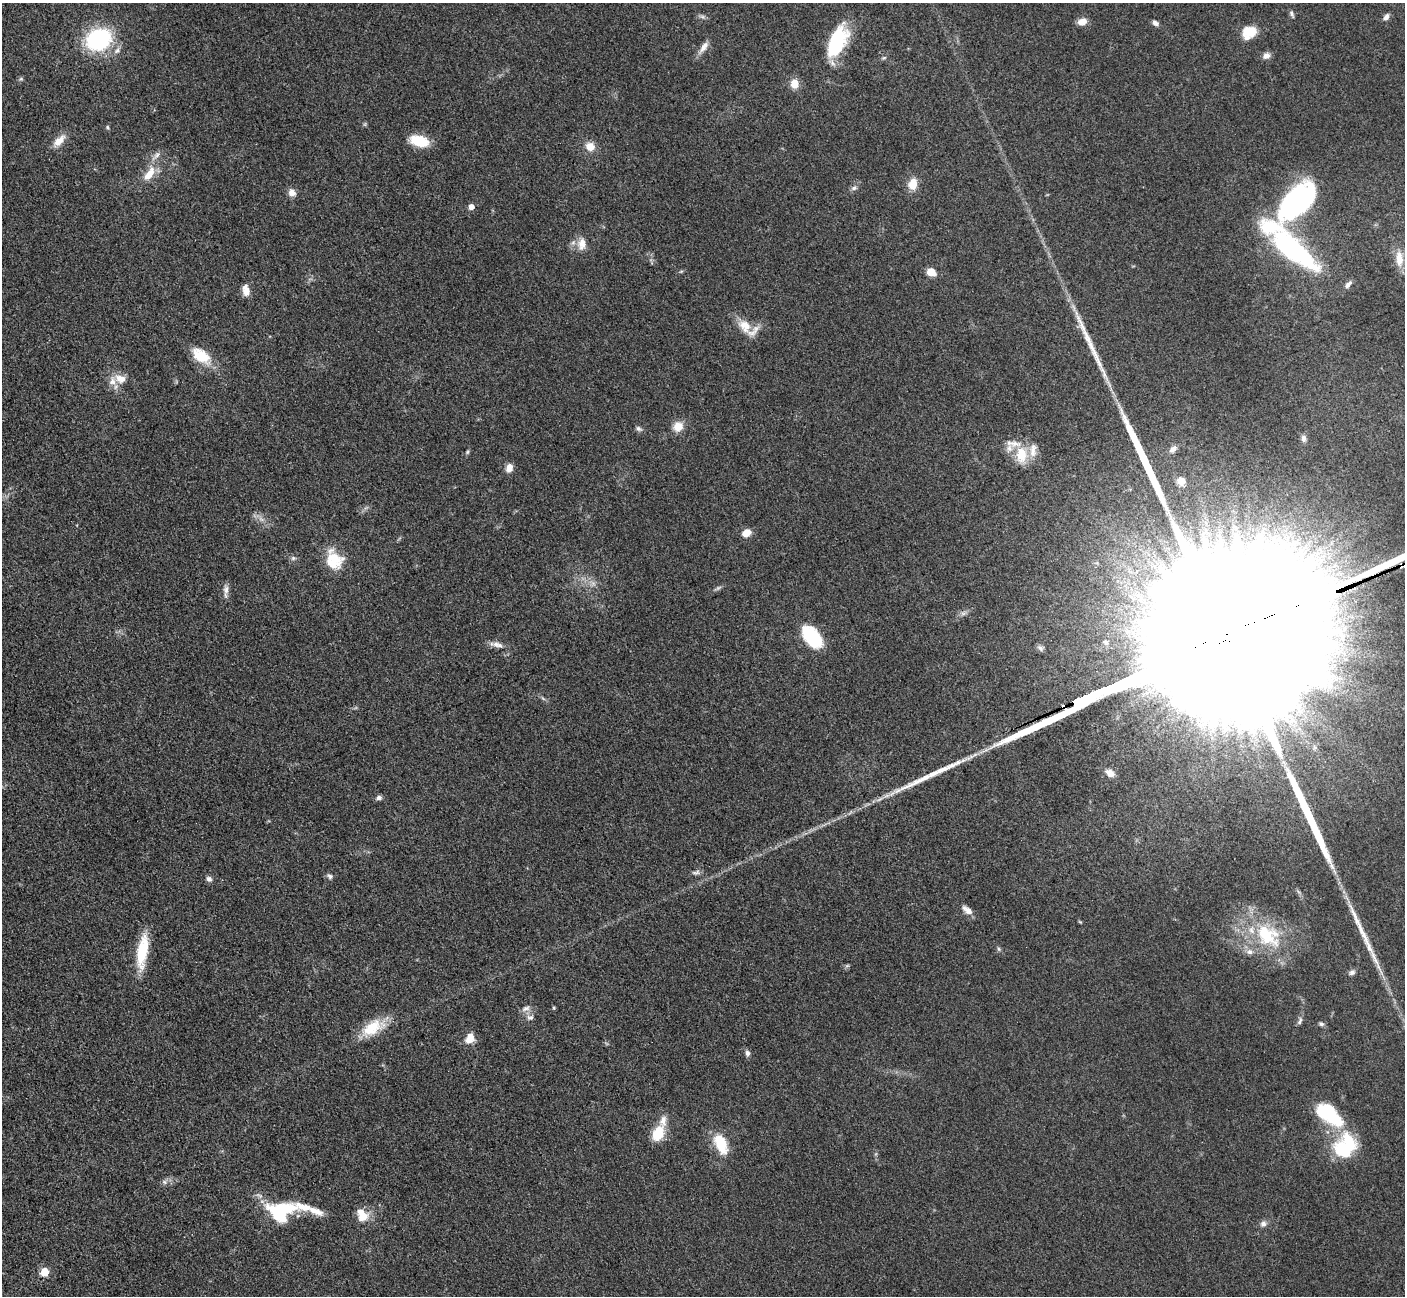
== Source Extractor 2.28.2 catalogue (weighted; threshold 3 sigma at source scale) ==
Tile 7 of 4 x 4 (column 3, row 2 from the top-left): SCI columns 2827-4229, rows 2885-4178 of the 5699 x 5661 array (HDU 1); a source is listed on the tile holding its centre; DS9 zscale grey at full resolution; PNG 1407 x 1298 px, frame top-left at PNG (2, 3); no overlay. Shown black and unused: <1% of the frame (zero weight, under 3 of 5 exposures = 4% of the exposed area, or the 3 px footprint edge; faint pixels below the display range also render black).
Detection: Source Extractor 2.28.2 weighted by HDU 2 'WHT'; one run over the whole footprint, this tile lists its part. Background 0.0521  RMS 0.0055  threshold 0.0248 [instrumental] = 3 sigma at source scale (4.5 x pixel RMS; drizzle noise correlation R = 1.50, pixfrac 1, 0.05/0.05 arcsec/px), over >= 5 px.
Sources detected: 107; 4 too faint to see at this stretch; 4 inside a brighter object's white glare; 5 long thin detections or spike segments (spike, bleed or trail) — not listed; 15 inside a brighter listed object's ellipse — not listed separately; the other 79 listed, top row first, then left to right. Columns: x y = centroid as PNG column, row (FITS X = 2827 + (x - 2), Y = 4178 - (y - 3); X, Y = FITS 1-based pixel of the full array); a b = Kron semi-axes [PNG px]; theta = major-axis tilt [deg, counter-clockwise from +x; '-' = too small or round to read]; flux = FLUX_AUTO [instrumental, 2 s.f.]
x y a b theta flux
1292 14 9 5 -65 1.4
702 16 7 4 -19 1.2
1386 17 9 6 54 2.3
1082 21 11 7 16 4.5
1155 23 8 6 -37 2
1249 32 18 14 26 11
99 39 22 18 25 64
837 41 37 17 65 37
704 47 20 7 54 4.1
117 51 10 7 43 2.7
1266 56 10 8 24 2.9
884 58 6 4 2 0.82
21 79 6 5 - 0.93
795 83 8 7 - 9.1
365 124 7 4 72 0.76
108 127 6 4 -58 0.78
59 141 20 9 46 5.8
419 141 18 10 -16 18
590 146 10 8 -30 7
149 174 23 10 57 9.6
913 184 14 10 78 7.3
854 188 9 5 37 1.7
292 193 9 8 - 3.8
1296 199 50 28 54 89
471 207 5 4 - 4.9
582 244 18 12 84 6.5
1294 250 65 22 -41 95
1399 259 22 9 -85 7.8
681 271 6 3 19 0.69
931 272 9 7 -30 7.4
1348 284 11 5 49 2.4
246 290 13 7 -79 5.1
745 326 19 13 -51 9.6
201 356 26 14 -37 15
120 379 18 12 -15 7.2
678 426 11 10 - 7.7
639 429 9 6 -31 1.6
1304 438 9 6 -89 2.1
1173 449 11 7 43 2.8
467 452 6 4 73 0.84
1021 455 23 14 -89 13
509 468 10 8 73 4
1181 481 10 8 -15 4
746 533 10 8 30 5.6
293 558 7 6 - 1.4
334 560 25 20 -65 16
226 590 14 7 -90 2.9
812 637 23 13 -51 34
1219 642 215 29 23 220000
496 644 10 9 - 3
1040 648 11 6 -47 1.7
1315 747 8 6 86 1.8
1110 773 11 7 -33 5.1
379 798 7 5 23 2
330 876 9 6 -51 1.5
209 879 7 6 - 1.9
967 910 14 7 -39 4.1
1080 922 6 3 -44 0.57
1267 935 37 25 -36 42
999 949 6 5 - 0.96
142 952 39 11 82 22
1352 972 9 7 28 1.8
526 1008 13 7 27 2.6
554 1008 5 4 - 0.67
530 1017 10 7 -1 2.3
1300 1021 11 5 70 1.7
1321 1024 7 5 -18 1.3
373 1028 31 15 30 18
469 1040 13 8 1 4.5
747 1053 8 6 -84 1.9
1332 1116 33 21 -40 29
658 1133 21 13 63 13
721 1144 23 12 -67 18
1344 1150 31 22 -51 29
164 1182 8 6 -22 1.6
304 1207 86 17 -1 23
279 1213 30 15 -42 25
1263 1224 9 8 - 2.3
45 1272 5 5 - 17
Overlapping masked pixels (flux is a lower limit): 1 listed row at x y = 1219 642
Isophote crosses this tile's border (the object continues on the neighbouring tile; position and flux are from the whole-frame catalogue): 1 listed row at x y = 1219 642